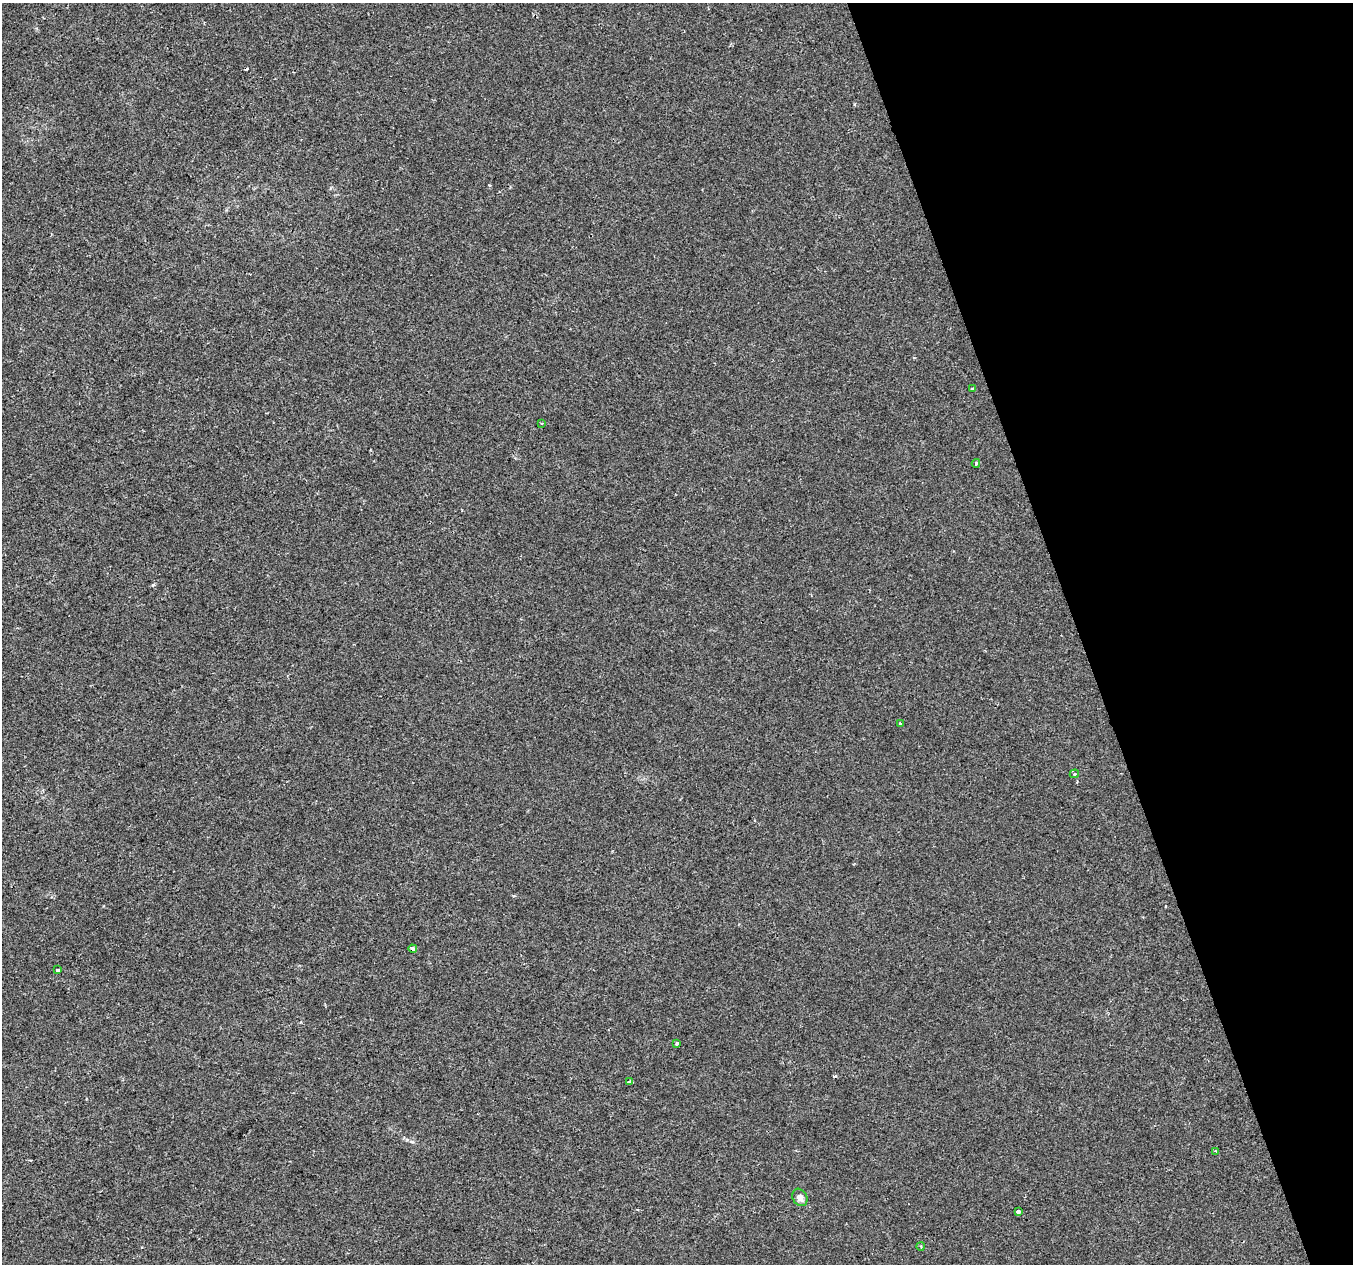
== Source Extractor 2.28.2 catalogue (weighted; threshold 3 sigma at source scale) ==
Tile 12 of 4 x 4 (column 4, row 3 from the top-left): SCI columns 4056-5406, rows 1383-2644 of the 5406 x 5232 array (HDU 1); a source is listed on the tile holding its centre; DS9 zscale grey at full resolution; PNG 1355 x 1266 px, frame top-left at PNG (2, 3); each listed source drawn as its Kron ellipse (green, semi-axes under 4 px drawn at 4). Shown black and unused: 20% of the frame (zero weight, under 2 of 3 exposures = <1% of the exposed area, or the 3 px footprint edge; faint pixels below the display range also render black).
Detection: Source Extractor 2.28.2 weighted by HDU 2 'WHT'; one run over the whole footprint, this tile lists its part. Background 4.27e-04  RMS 0.0026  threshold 0.0116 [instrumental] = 3 sigma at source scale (4.5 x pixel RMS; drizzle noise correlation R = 1.50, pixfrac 1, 0.0396/0.0396 arcsec/px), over >= 5 px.
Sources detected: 15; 2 cosmic-ray / hot-pixel residue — neither listed nor drawn; the other 13 listed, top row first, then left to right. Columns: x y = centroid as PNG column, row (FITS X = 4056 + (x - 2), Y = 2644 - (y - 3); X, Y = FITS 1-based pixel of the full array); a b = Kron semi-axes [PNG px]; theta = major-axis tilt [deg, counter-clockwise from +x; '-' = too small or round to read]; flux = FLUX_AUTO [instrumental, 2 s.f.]
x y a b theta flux
972 389 3 3 - 0.33
542 423 3 3 - 0.31
976 463 4 3 - 0.51
900 724 4 2 - 0.22
1074 774 5 4 - 0.44
413 949 4 3 - 3
58 970 3 3 - 0.81
677 1043 3 3 - 0.54
630 1081 3 3 - 0.74
1215 1151 3 2 - 0.29
800 1197 9 7 -59 1.2
1018 1212 4 3 - 1.6
921 1246 4 3 - 0.25